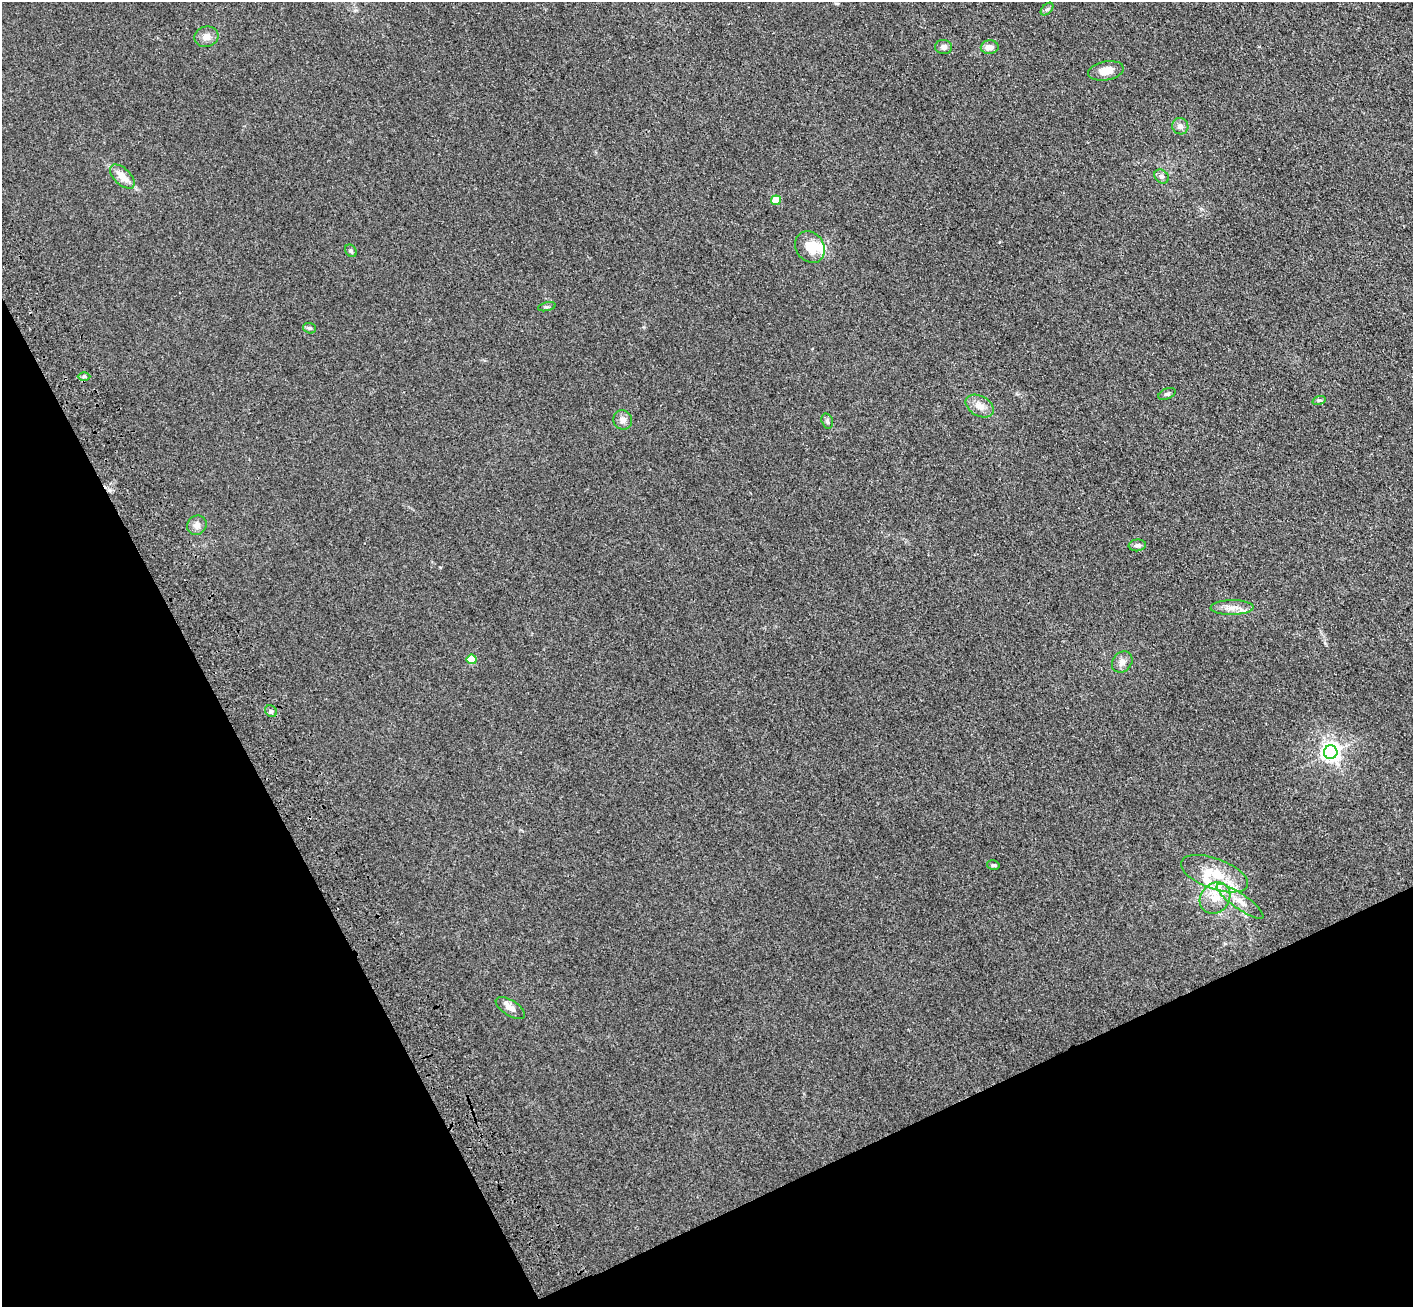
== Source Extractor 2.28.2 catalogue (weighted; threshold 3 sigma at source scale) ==
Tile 14 of 4 x 4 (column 2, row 4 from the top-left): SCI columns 1519-2929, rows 212-1516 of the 5856 x 5772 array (HDU 1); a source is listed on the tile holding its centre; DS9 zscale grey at full resolution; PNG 1415 x 1309 px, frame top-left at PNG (2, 2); each listed source drawn as its Kron ellipse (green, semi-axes under 4 px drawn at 4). Shown black and unused: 25% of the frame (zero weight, under 3 of 4 exposures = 6% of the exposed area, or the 3 px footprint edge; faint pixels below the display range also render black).
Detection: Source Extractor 2.28.2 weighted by HDU 2 'WHT'; one run over the whole footprint, this tile lists its part. Background 0.095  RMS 0.0072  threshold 0.0323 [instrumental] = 3 sigma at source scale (4.5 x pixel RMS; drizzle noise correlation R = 1.50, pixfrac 1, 0.05/0.05 arcsec/px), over >= 5 px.
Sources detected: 37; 1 inside a brighter object's white glare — neither listed nor drawn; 5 inside a brighter listed object's ellipse — not listed separately; the other 31 listed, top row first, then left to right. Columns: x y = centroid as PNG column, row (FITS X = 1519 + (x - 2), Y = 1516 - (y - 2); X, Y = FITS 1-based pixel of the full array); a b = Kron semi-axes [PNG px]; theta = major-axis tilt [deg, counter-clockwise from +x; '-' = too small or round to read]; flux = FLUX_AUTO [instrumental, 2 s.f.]
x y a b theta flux
1047 9 8 4 44 1.4
206 37 12 10 15 5
944 47 8 7 - 2.7
990 47 9 7 8 4.7
1106 71 18 9 10 8.8
1180 126 8 8 - 3.3
1161 176 8 6 -43 2.2
122 177 15 8 -43 7.4
776 200 5 4 - 19
810 247 17 14 -55 14
351 251 7 5 -54 1.5
547 307 9 3 13 1.1
310 328 7 5 -19 1.3
84 376 6 4 1 1.2
1167 394 9 5 23 1.6
1319 400 7 4 17 1.2
980 406 15 10 -29 6.6
623 420 10 9 - 3.9
827 421 8 5 -74 1.7
197 525 10 9 - 4.1
1137 545 8 6 6 2.3
1232 607 21 7 1 6.2
472 659 5 5 - 27
1122 662 11 9 49 4.4
271 711 6 5 - 1.6
1331 752 7 6 - 360
993 865 6 4 -13 1.2
1214 874 35 15 -20 22
1215 898 16 14 50 12
1240 901 28 7 -35 8.7
510 1008 17 7 -33 5.4